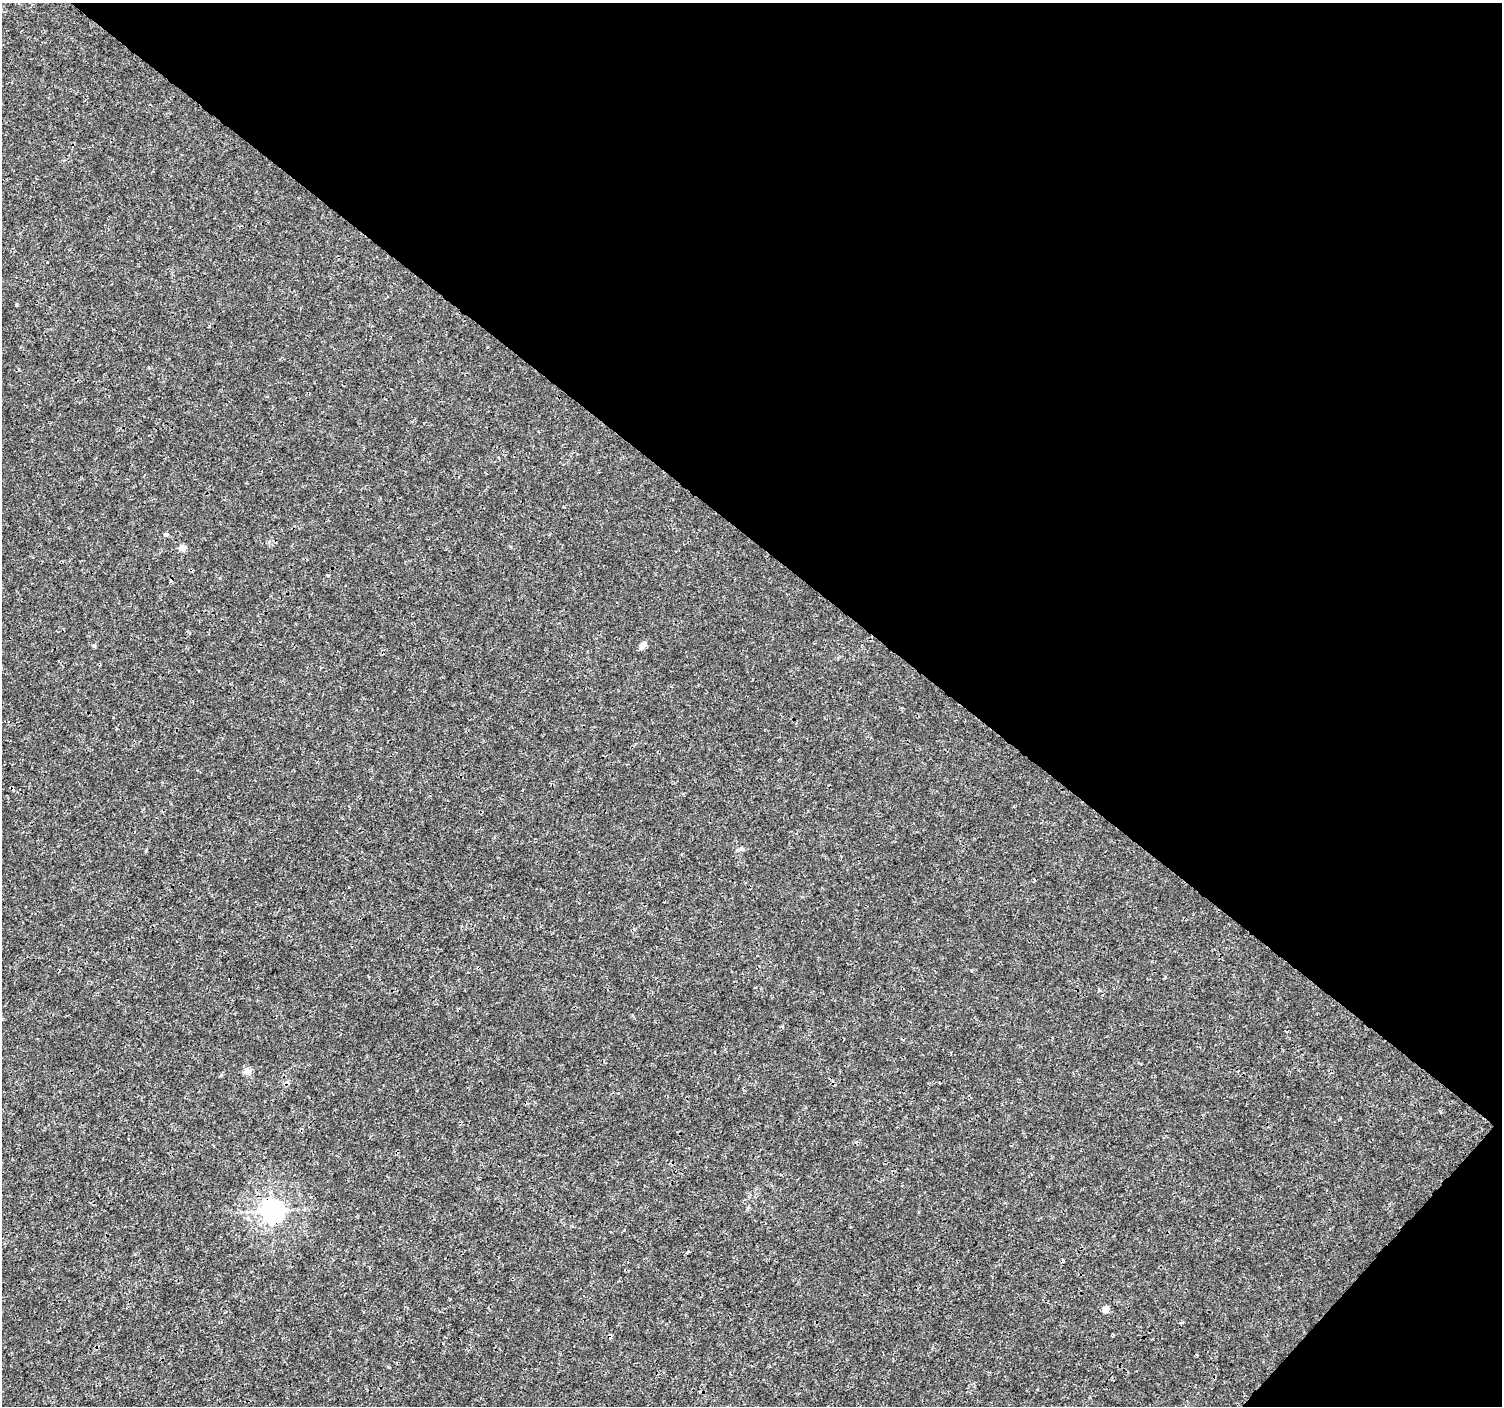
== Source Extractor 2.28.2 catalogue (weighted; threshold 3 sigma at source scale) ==
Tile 8 of 4 x 4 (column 4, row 2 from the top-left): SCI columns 4502-6001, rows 2981-4384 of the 6008 x 6026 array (HDU 1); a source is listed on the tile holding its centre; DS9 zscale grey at full resolution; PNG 1504 x 1408 px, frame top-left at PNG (2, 3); no overlay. Shown black and unused: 40% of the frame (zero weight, under 3 of 4 exposures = <1% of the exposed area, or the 3 px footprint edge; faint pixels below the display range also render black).
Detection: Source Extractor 2.28.2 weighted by HDU 2 'WHT'; one run over the whole footprint, this tile lists its part. Background 9.38e-04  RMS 9.4e-04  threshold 0.00421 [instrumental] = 3 sigma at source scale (4.5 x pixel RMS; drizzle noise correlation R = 1.50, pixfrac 1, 0.0396/0.0396 arcsec/px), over >= 5 px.
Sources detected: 12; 1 cosmic-ray / hot-pixel residue — not listed; the other 11 listed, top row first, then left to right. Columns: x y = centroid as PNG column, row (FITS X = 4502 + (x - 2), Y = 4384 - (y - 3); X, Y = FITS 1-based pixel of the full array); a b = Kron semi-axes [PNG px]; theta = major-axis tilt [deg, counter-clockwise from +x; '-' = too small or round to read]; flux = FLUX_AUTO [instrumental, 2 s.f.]
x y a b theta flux
17 304 3 3 - 0.14
166 534 5 4 - 0.24
182 548 5 4 - 1.4
327 575 3 2 - 0.1
643 645 8 5 56 0.8
94 646 6 3 -18 0.11
742 849 6 4 -19 0.15
247 1071 6 5 - 0.98
748 1208 6 4 20 0.11
271 1211 8 7 - 72
1106 1309 6 5 - 0.69
Overlapping masked pixels (flux is a lower limit): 1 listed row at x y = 271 1211